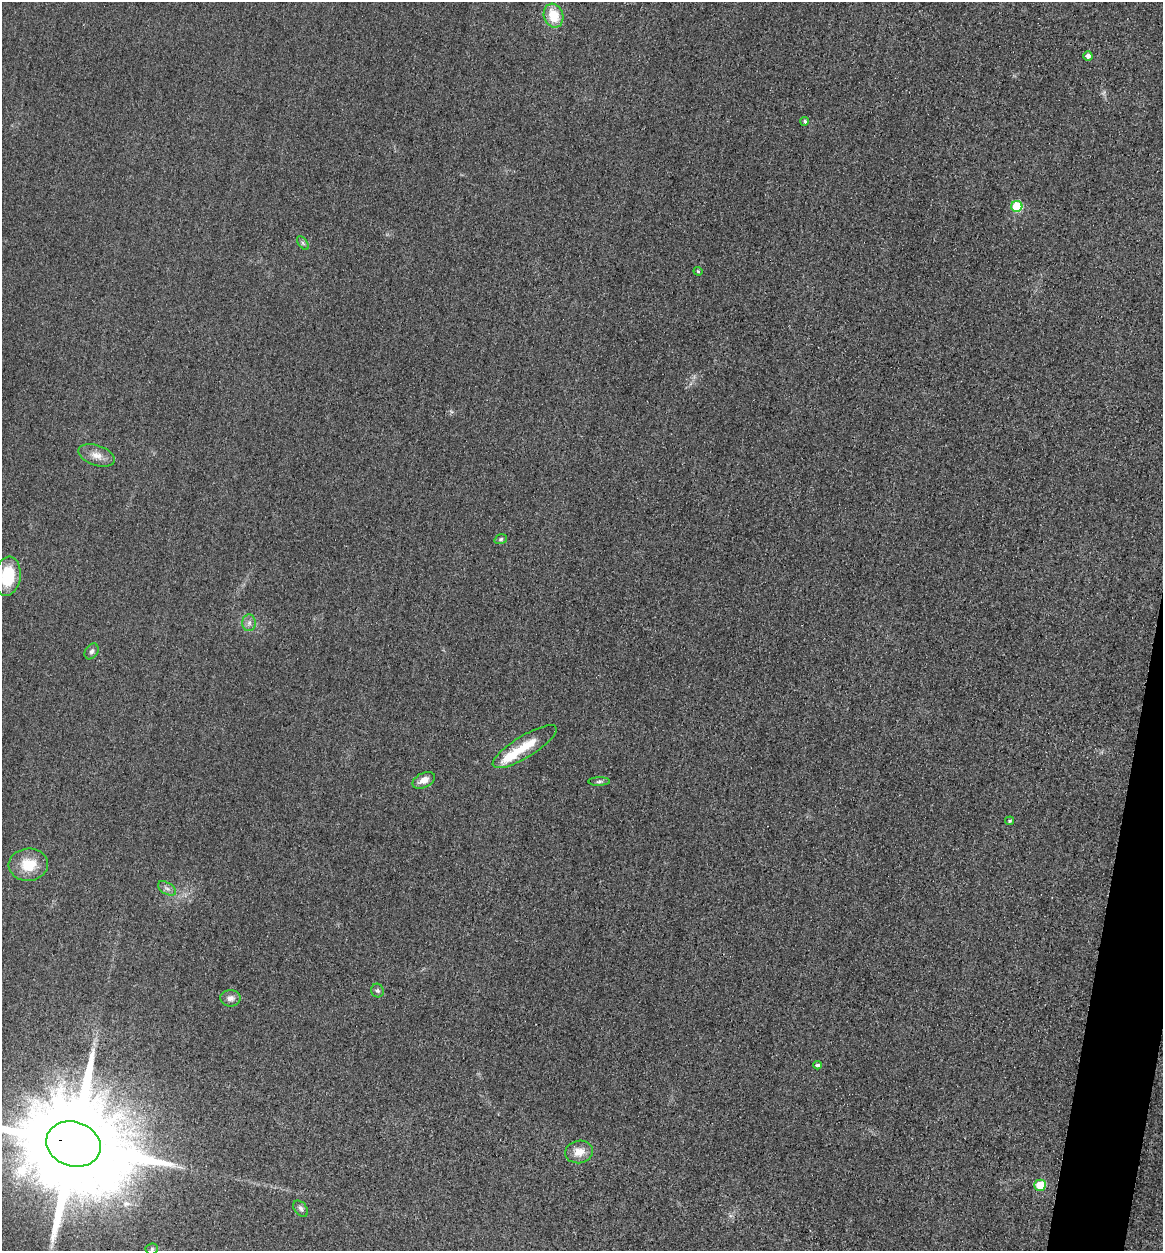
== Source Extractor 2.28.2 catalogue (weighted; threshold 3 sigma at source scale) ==
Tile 6 of 4 x 4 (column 2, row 2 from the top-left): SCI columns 1428-2588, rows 2521-3769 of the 5058 x 5038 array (HDU 1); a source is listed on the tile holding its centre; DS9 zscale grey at full resolution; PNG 1165 x 1253 px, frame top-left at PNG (2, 2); each listed source drawn as its Kron ellipse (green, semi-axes under 4 px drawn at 4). Shown black and unused: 2% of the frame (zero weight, under 3 of 4 exposures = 3% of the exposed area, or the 3 px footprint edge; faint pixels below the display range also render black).
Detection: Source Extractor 2.28.2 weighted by HDU 2 'WHT'; one run over the whole footprint, this tile lists its part. Background 0.0723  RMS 0.017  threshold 0.0777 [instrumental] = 3 sigma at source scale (4.5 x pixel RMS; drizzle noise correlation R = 1.50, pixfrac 1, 0.05/0.05 arcsec/px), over >= 5 px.
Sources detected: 26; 1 inside a brighter listed object's ellipse — not listed separately; the other 25 listed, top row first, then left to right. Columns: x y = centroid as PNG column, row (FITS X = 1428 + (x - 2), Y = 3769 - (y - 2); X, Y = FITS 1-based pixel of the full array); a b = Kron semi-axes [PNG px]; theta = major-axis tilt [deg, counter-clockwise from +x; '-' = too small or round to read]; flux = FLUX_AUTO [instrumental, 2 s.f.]
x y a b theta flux
554 16 12 9 -71 41
1088 56 4 4 - 5.9
805 121 4 4 - 3.2
1017 206 5 5 - 90
303 243 8 4 -53 3.5
698 271 4 3 - 1.8
97 455 19 10 -19 17
501 539 6 5 - 2.7
7 576 19 13 81 67
249 623 8 7 - 6.6
92 651 8 6 57 4.8
525 747 37 10 32 43
424 780 12 7 26 14
599 781 11 4 1 3.7
1010 821 4 4 - 2.7
28 865 20 16 4 43
167 888 10 5 -33 5.6
377 991 7 6 - 3.6
230 998 10 8 0 8.8
817 1065 4 4 - 3.4
73 1144 28 22 -17 58000
579 1152 14 11 9 20
1040 1185 6 5 - 45
301 1209 9 6 -51 5.4
152 1249 6 5 - 3.9
Overlapping masked pixels (flux is a lower limit): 1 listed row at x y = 73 1144
Isophote crosses this tile's border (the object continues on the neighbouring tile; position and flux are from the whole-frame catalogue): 2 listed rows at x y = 7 576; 73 1144